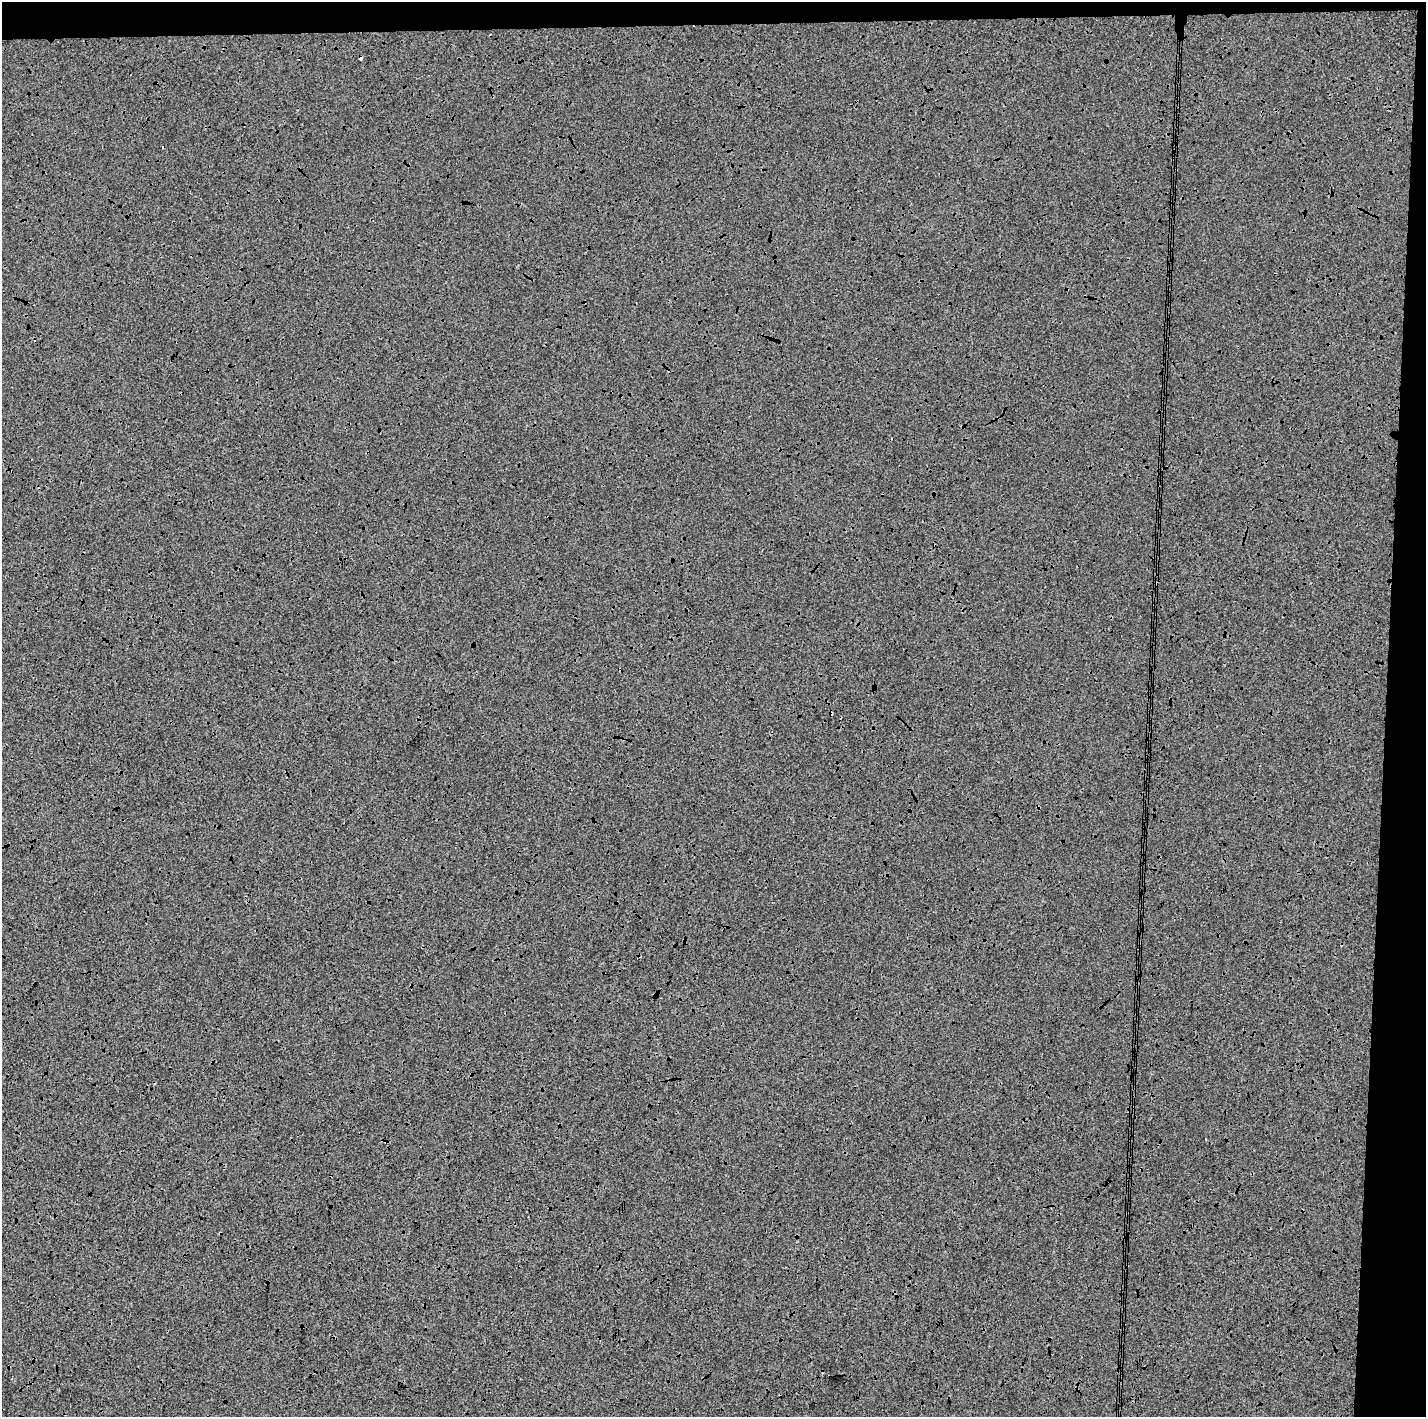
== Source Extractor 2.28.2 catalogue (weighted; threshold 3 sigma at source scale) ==
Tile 3 of 3 x 3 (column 3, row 1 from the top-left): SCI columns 2861-4284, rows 2977-4391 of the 4284 x 4538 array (HDU 1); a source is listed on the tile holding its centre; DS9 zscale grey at full resolution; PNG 1428 x 1419 px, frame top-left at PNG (2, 2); no overlay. Shown black and unused: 6% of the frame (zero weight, under 3 of 4 exposures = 2% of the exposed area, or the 3 px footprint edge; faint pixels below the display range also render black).
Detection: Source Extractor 2.28.2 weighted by HDU 2 'WHT'; one run over the whole footprint, this tile lists its part. Background -0.00124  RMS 0.0065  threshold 0.0293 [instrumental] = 3 sigma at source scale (4.5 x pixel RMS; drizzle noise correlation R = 1.50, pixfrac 1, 0.0396/0.0396 arcsec/px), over >= 5 px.
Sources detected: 4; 2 cosmic-ray / hot-pixel residue — not listed; the other 2 listed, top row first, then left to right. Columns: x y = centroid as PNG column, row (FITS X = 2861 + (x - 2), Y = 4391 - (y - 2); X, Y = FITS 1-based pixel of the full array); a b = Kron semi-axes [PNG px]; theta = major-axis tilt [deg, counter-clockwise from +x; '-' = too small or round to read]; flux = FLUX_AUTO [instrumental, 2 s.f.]
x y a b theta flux
361 58 4 3 - 6
831 713 4 4 - 2.2
Overlapping masked pixels (flux is a lower limit): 2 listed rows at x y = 361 58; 831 713